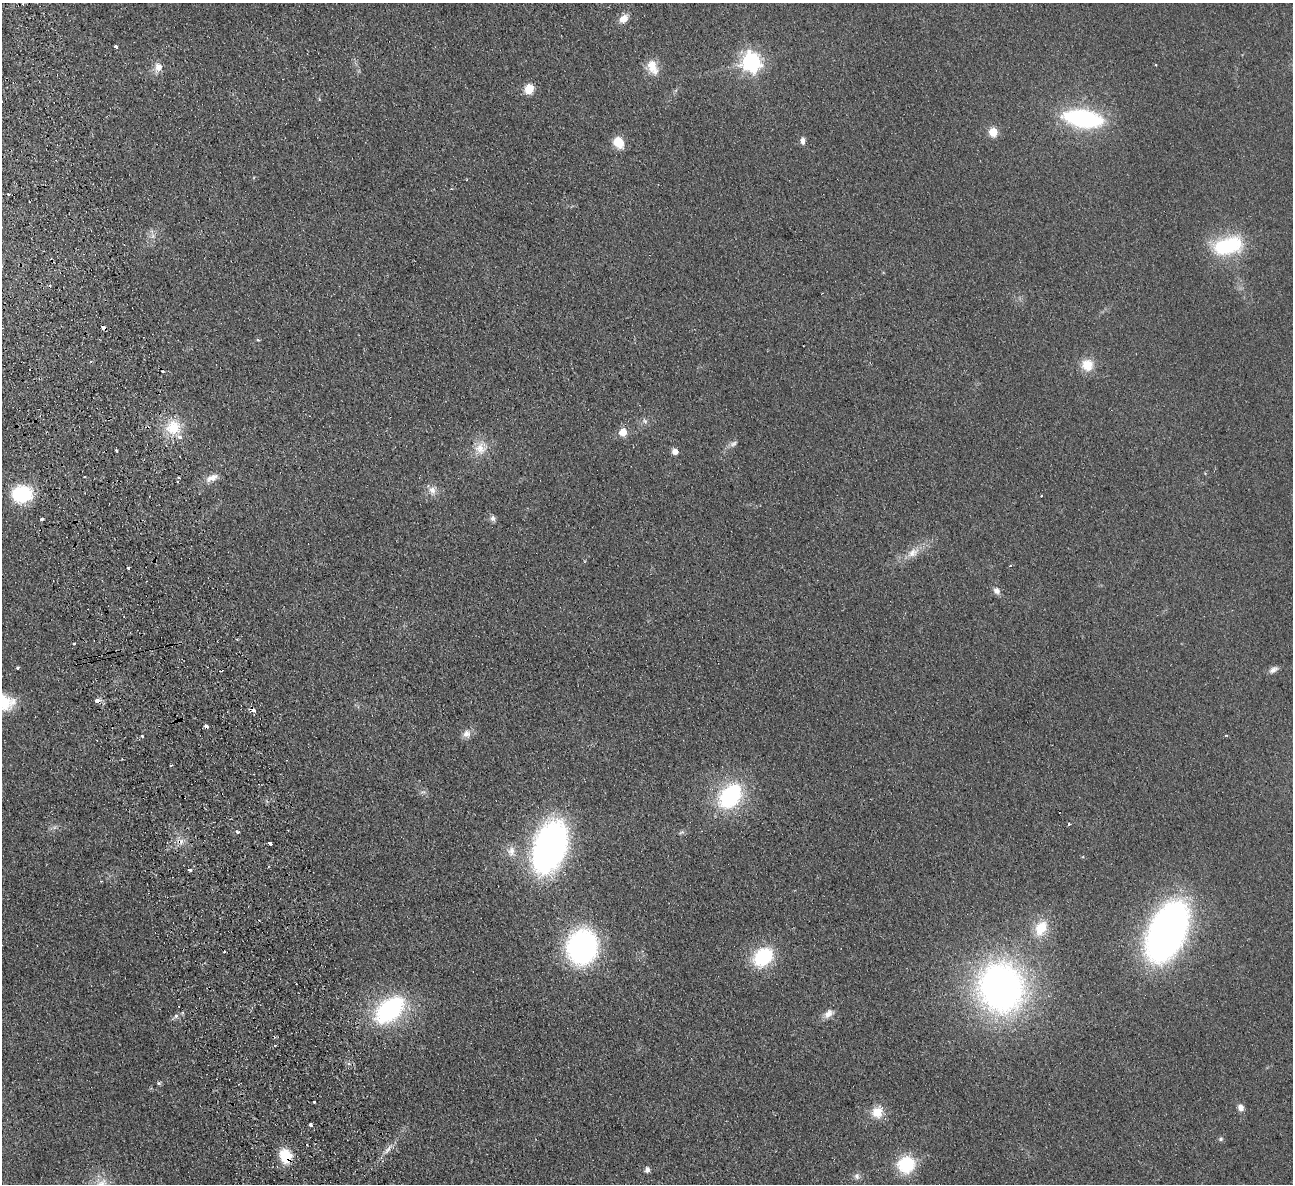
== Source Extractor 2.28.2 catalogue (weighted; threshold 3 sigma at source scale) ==
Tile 11 of 4 x 4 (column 3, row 3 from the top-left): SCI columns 2636-3926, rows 1466-2647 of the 5272 x 5176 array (HDU 1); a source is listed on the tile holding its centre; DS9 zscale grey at full resolution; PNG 1295 x 1186 px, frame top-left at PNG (2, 3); no overlay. Shown black and unused: <1% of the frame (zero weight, under 2 of 3 exposures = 3% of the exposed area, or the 3 px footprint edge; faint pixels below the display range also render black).
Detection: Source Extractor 2.28.2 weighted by HDU 2 'WHT'; one run over the whole footprint, this tile lists its part. Background 0.0624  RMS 0.0095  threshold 0.0429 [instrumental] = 3 sigma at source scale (4.5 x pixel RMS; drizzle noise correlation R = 1.50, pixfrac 1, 0.05/0.05 arcsec/px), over >= 5 px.
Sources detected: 82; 6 cosmic-ray / hot-pixel residue — not listed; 2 inside a brighter listed object's ellipse — not listed separately; the other 74 listed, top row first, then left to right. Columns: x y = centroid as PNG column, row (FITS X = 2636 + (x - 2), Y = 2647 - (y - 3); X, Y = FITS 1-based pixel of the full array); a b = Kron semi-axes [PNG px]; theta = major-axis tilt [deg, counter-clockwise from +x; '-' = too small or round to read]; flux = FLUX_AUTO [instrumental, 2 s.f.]
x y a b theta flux
624 19 11 8 42 8.7
115 47 3 3 - 15
751 62 7 7 - 450
652 66 18 12 -82 14
158 67 12 9 78 7.7
529 89 8 7 - 20
1083 118 30 13 -8 160
993 132 5 5 - 36
803 141 10 6 90 3.8
618 142 11 9 -57 19
9 194 3 2 - 1.4
153 236 7 5 89 2.7
1227 246 36 20 14 68
103 328 4 3 - 14
258 340 5 4 - 1
1087 365 15 15 - 16
645 421 9 6 -43 2.7
173 427 20 19 - 27
623 432 5 5 - 22
733 444 12 6 26 3.5
481 448 18 16 68 15
116 450 3 3 - 6
675 452 6 6 - 5.6
179 477 4 3 - 1.6
212 478 18 8 23 8.1
432 490 12 9 -62 6.5
22 494 13 11 8 93
1041 496 3 3 - 2.1
493 518 9 6 -72 3
42 519 4 3 - 2.2
913 553 18 11 37 11
128 568 3 3 - 5.3
997 591 8 7 - 5.1
74 644 3 3 - 2
17 668 3 3 - 7.5
1273 670 12 6 30 4.3
97 701 4 3 - 16
5 703 23 19 7 27
253 710 4 3 - 9.7
206 726 4 3 - 8.3
467 734 11 11 - 5.9
1226 735 4 2 - 1
142 736 3 3 - 2.9
171 765 3 3 - 2.8
730 796 26 18 51 100
1069 824 3 2 - 2.5
237 832 4 3 - 1.8
681 832 9 3 21 1.4
181 841 9 9 - 5.8
270 843 3 3 - 4.6
550 847 32 19 72 500
511 851 15 10 83 8
190 870 3 3 - 5.2
1041 928 20 14 59 22
1167 931 40 22 66 610
582 947 25 21 78 250
764 956 17 12 41 72
1001 987 34 30 -73 520
390 1010 30 18 39 130
828 1014 14 9 37 6.5
176 1016 8 6 29 2.8
275 1045 3 3 - 1
159 1083 6 5 - 1.5
314 1102 3 3 - 3.1
1241 1108 8 6 -64 5.1
877 1112 16 14 47 15
310 1125 4 3 - 4.7
1221 1139 7 5 16 1.9
307 1144 3 2 - 1
388 1149 15 5 50 5.6
285 1156 14 11 -74 29
906 1164 14 13 - 57
647 1170 7 5 82 3.3
857 1176 9 8 - 3.5
Overlapping masked pixels (flux is a lower limit): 7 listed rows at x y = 103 328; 97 701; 253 710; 206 726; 181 841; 582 947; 285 1156
Isophote crosses this tile's border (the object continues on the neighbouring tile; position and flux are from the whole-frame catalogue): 1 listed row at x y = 5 703